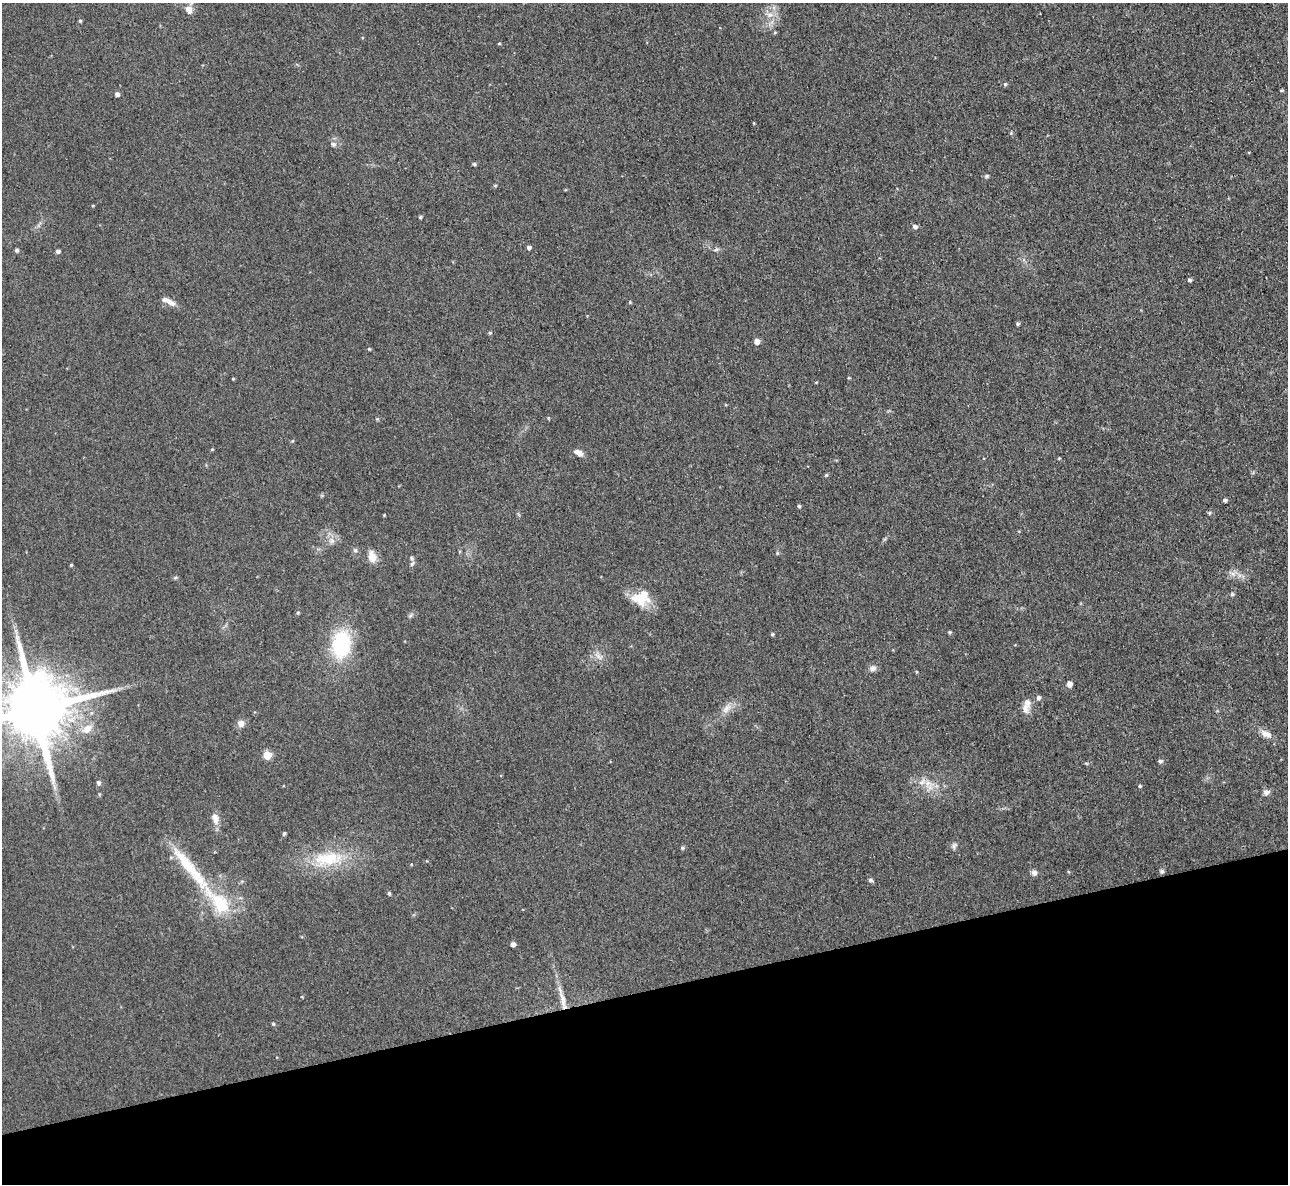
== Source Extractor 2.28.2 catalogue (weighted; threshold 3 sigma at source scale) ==
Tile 14 of 4 x 4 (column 2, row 4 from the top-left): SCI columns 1287-2572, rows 141-1322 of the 5145 x 5129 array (HDU 1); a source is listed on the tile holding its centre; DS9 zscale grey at full resolution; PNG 1290 x 1186 px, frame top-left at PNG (2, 3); no overlay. Shown black and unused: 16% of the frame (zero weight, under 3 of 4 exposures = <1% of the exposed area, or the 3 px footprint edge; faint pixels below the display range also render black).
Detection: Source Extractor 2.28.2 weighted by HDU 2 'WHT'; one run over the whole footprint, this tile lists its part. Background 0.0486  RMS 0.0073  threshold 0.033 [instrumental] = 3 sigma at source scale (4.5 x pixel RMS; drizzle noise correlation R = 1.50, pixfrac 1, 0.05/0.05 arcsec/px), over >= 5 px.
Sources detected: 90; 3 inside a brighter listed object's ellipse — not listed separately; the other 87 listed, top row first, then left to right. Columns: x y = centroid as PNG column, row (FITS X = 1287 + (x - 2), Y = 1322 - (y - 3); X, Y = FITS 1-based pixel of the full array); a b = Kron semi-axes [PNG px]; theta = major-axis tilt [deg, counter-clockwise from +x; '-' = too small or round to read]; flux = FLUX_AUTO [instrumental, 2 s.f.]
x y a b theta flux
189 10 12 9 -65 4.8
770 15 10 6 -2 3.9
80 21 4 3 - 1.1
775 32 5 3 - 0.73
499 43 4 3 - 0.76
1005 84 5 4 - 1.3
1281 90 5 3 - 0.85
117 94 4 4 - 2.8
754 123 4 3 - 0.59
333 144 9 6 -19 2.4
474 164 5 4 - 1.1
986 176 5 5 - 1.4
495 186 4 4 - 0.93
93 205 4 3 - 0.65
420 217 4 4 - 1.1
915 226 6 5 - 2.4
529 247 4 4 - 2.3
716 249 7 5 17 1.5
16 250 4 4 - 1.7
58 251 4 4 - 2.2
1189 280 4 4 - 1.6
630 302 4 4 - 0.74
171 303 12 7 -24 4.6
1018 324 4 4 - 1.4
490 333 5 4 - 0.98
757 341 5 5 - 4.8
369 349 3 3 - 0.87
849 378 4 3 - 0.65
233 379 4 3 - 0.63
548 418 4 3 - 0.65
292 441 5 4 - 0.78
212 449 4 3 - 0.63
578 452 11 6 -28 4.2
1059 458 4 3 - 0.61
826 475 5 4 - 0.96
1225 500 4 3 - 1.9
799 506 4 3 - 1.3
1209 513 5 4 - 1.3
384 515 3 3 - 0.64
332 540 9 7 -89 3.4
355 550 6 6 - 1.5
777 553 6 3 -73 0.78
372 557 14 10 -77 7.5
412 564 8 5 54 1.8
71 565 4 3 - 0.79
1232 574 13 4 -35 3
175 577 6 4 1 1.1
1232 594 6 5 - 1.1
642 597 23 18 34 21
298 613 5 4 - 0.95
410 616 7 4 19 1.2
949 632 4 3 - 1
772 634 4 4 - 1.2
341 644 27 19 82 57
599 656 13 6 -44 3.9
872 668 10 7 32 3.3
916 672 4 3 - 0.64
1069 684 5 4 - 5.7
1038 698 5 5 - 2.2
1027 702 12 9 -76 4.6
726 708 16 8 48 6
35 709 19 16 16 8700
241 723 8 7 - 4.4
87 729 16 10 36 8.2
1266 734 17 9 -26 5.7
267 755 5 5 - 22
1160 761 7 4 8 1.3
1086 763 6 3 -19 0.81
98 783 5 5 - 2.2
928 783 13 8 -7 7
1140 786 4 4 - 0.97
1266 792 9 7 14 2.8
215 818 13 8 -75 6.2
284 833 5 3 - 1.2
954 846 8 6 63 2
682 848 5 5 - 1.3
328 858 46 17 5 35
185 863 57 14 -52 33
1162 871 6 5 - 1.4
1034 873 7 7 - 2.7
870 880 5 4 - 1.8
389 893 5 4 - 1.1
220 903 37 21 -51 38
513 944 4 4 - 3.3
302 997 4 2 - 0.57
563 1001 31 6 -76 9.9
273 1024 5 4 - 0.91
Overlapping masked pixels (flux is a lower limit): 1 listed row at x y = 563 1001
Isophote crosses this tile's border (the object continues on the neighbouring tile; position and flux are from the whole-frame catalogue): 2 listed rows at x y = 189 10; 35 709